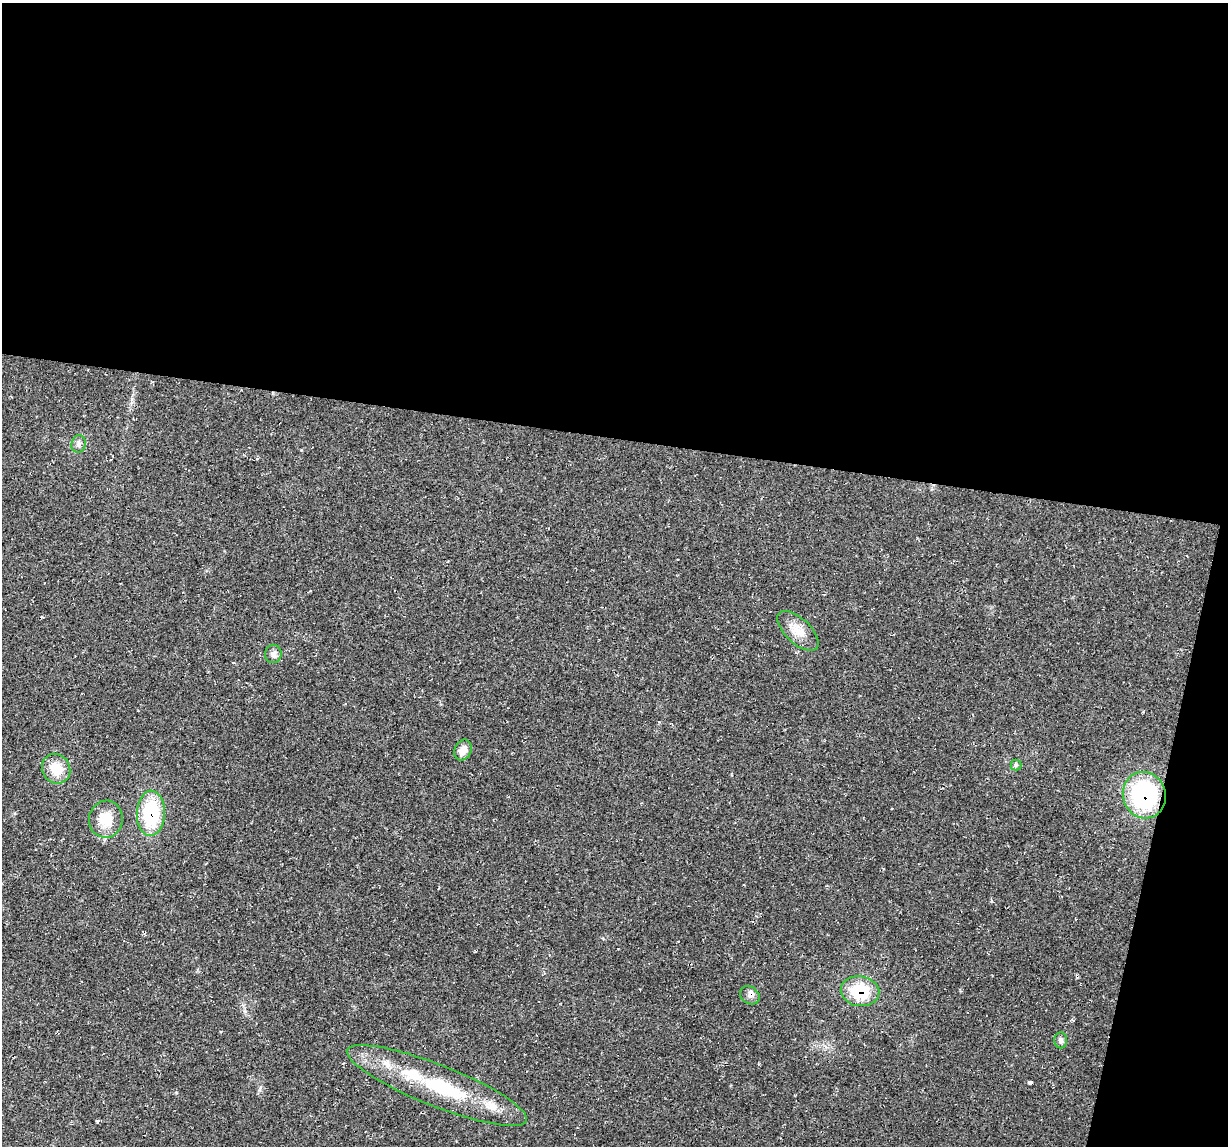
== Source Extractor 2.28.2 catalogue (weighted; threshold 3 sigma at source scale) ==
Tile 4 of 4 x 4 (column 4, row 1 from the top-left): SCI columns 3678-4903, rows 3547-4690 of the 4905 x 4926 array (HDU 1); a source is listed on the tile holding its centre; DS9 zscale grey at full resolution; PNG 1230 x 1148 px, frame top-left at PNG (2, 3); each listed source drawn as its Kron ellipse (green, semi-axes under 4 px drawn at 4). Shown black and unused: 41% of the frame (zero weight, under 2 of 3 exposures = <1% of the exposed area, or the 3 px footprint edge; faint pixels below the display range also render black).
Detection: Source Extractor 2.28.2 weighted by HDU 2 'WHT'; one run over the whole footprint, this tile lists its part. Background 0.0197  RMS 0.006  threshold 0.0268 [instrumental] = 3 sigma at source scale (4.5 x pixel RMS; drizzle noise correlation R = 1.50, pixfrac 1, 0.05/0.05 arcsec/px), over >= 5 px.
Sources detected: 17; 1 inside a brighter object's white glare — neither listed nor drawn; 3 inside a brighter listed object's ellipse — not listed separately; the other 13 listed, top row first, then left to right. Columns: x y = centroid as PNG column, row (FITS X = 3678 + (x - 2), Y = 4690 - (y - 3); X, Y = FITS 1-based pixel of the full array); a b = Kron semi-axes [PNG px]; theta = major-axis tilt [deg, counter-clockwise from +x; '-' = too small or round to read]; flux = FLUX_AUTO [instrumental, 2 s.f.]
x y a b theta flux
79 444 9 7 75 2.1
798 631 26 12 -43 8.8
273 654 9 8 - 2.5
463 750 11 8 63 4.8
1016 765 5 5 - 0.99
56 769 15 13 -59 11
1144 795 23 21 -74 67
151 813 22 14 88 39
106 819 18 17 - 12
860 991 19 15 -9 26
750 995 10 8 -38 2.6
1061 1040 8 6 -88 2
437 1085 96 21 -22 51
Overlapping masked pixels (flux is a lower limit): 3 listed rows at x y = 1144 795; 151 813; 860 991
Unlisted compact peaks at least as high as the median listed source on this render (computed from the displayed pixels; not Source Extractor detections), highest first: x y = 1030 1082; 259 1090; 301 450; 176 1093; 992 901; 132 399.